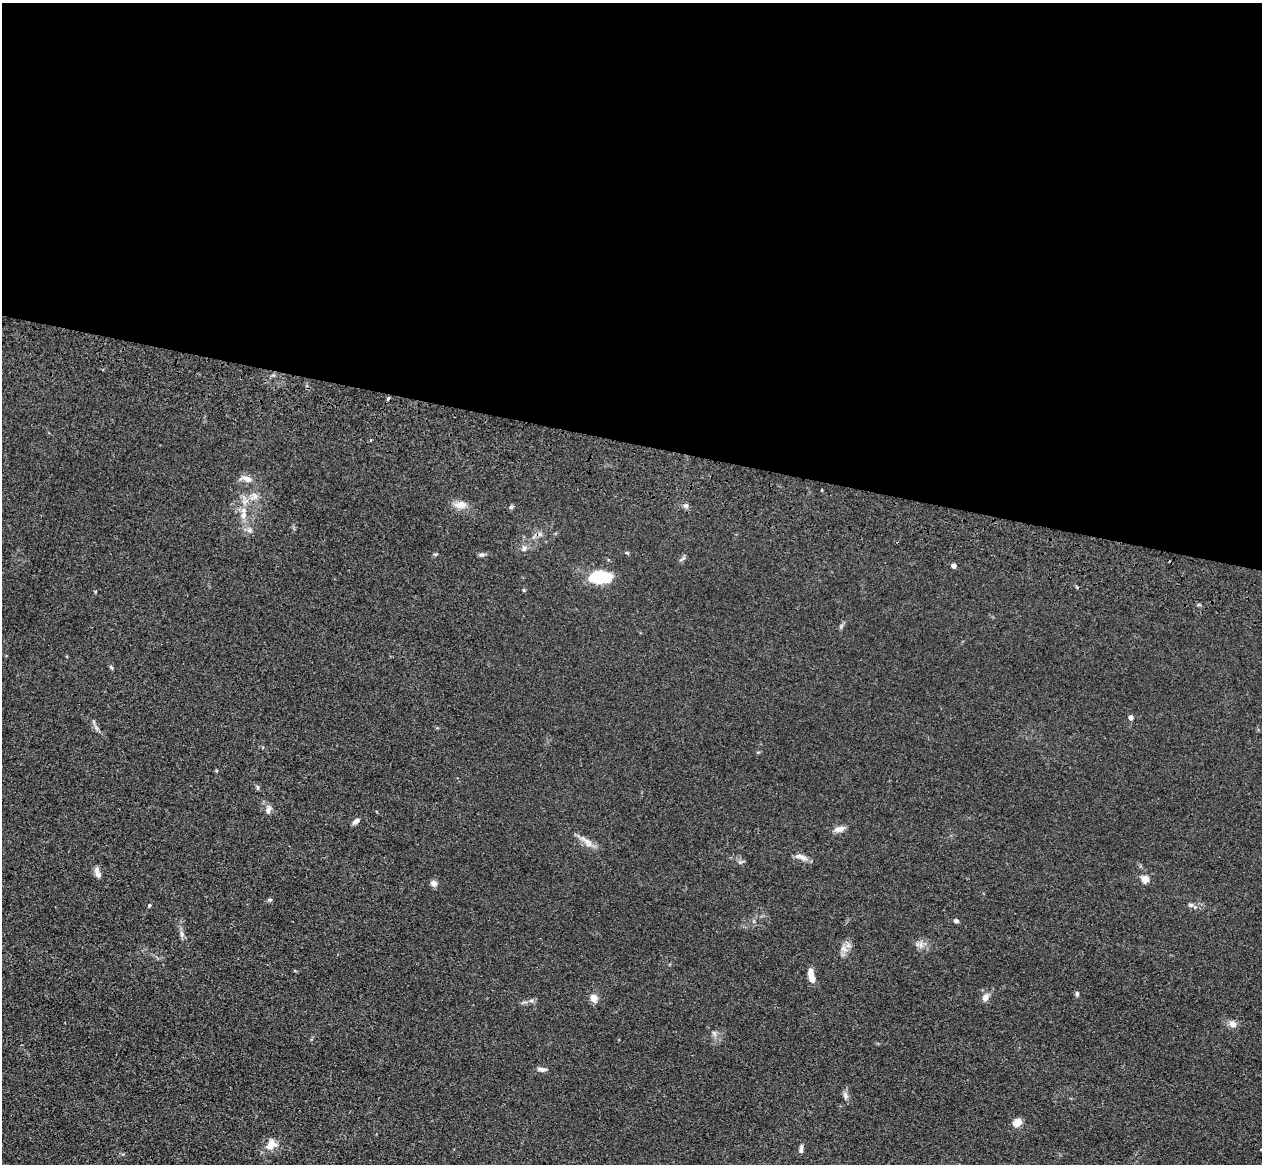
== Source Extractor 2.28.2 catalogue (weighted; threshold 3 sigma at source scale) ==
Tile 3 of 4 x 4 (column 3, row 1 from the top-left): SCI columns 2555-3814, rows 3848-5009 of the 5110 x 5250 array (HDU 1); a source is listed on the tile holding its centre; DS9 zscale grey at full resolution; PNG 1264 x 1166 px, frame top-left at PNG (2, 3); no overlay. Shown black and unused: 38% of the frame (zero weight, under 3 of 4 exposures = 6% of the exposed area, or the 3 px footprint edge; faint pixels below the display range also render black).
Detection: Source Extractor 2.28.2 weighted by HDU 2 'WHT'; one run over the whole footprint, this tile lists its part. Background 0.0611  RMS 0.0074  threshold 0.0332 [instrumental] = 3 sigma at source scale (4.5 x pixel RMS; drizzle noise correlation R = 1.50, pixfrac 1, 0.05/0.05 arcsec/px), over >= 5 px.
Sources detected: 44; all 44 listed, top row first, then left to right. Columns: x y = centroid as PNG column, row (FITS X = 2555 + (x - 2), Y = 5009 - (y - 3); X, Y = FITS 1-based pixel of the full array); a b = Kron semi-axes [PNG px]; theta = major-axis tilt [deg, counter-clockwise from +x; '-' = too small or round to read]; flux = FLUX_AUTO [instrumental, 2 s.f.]
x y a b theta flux
388 398 3 3 - 2.1
371 440 3 2 - 0.93
247 479 15 7 -21 4.7
822 490 3 2 - 1.1
254 496 9 4 -82 2.3
461 505 17 10 2 6.2
686 505 8 5 6 1.8
511 507 6 5 - 1.2
243 515 10 7 75 3.7
250 530 7 4 72 1.4
524 549 8 6 89 2
481 555 8 4 -8 1.5
954 566 4 4 - 4.3
600 577 21 11 0 38
111 667 6 4 -46 0.99
1131 718 5 5 - 2.5
257 787 6 4 -70 1
268 810 12 6 66 2.5
356 821 8 5 35 2.7
840 829 13 6 12 4.5
588 842 16 7 -48 5.5
803 858 12 7 -23 3.9
98 875 10 7 -56 3.2
1145 879 5 4 - 18
434 883 7 7 - 3.2
270 900 6 4 1 1
149 905 4 3 - 1.2
1191 905 7 5 -1 1.5
956 921 6 4 -17 1.6
182 934 9 5 -70 2.3
921 945 7 5 -90 2.3
844 949 10 7 -42 3.7
811 975 16 6 -78 6.8
1077 994 6 4 -80 1.4
594 998 8 8 - 5.4
985 998 9 7 67 3.5
531 1001 7 4 18 1.4
1233 1024 9 8 - 4
714 1033 9 3 -58 1.4
542 1069 10 5 -5 2.7
845 1096 10 6 -83 2.5
1017 1122 9 7 42 6.3
271 1145 16 13 44 7.5
801 1149 10 4 87 2.5